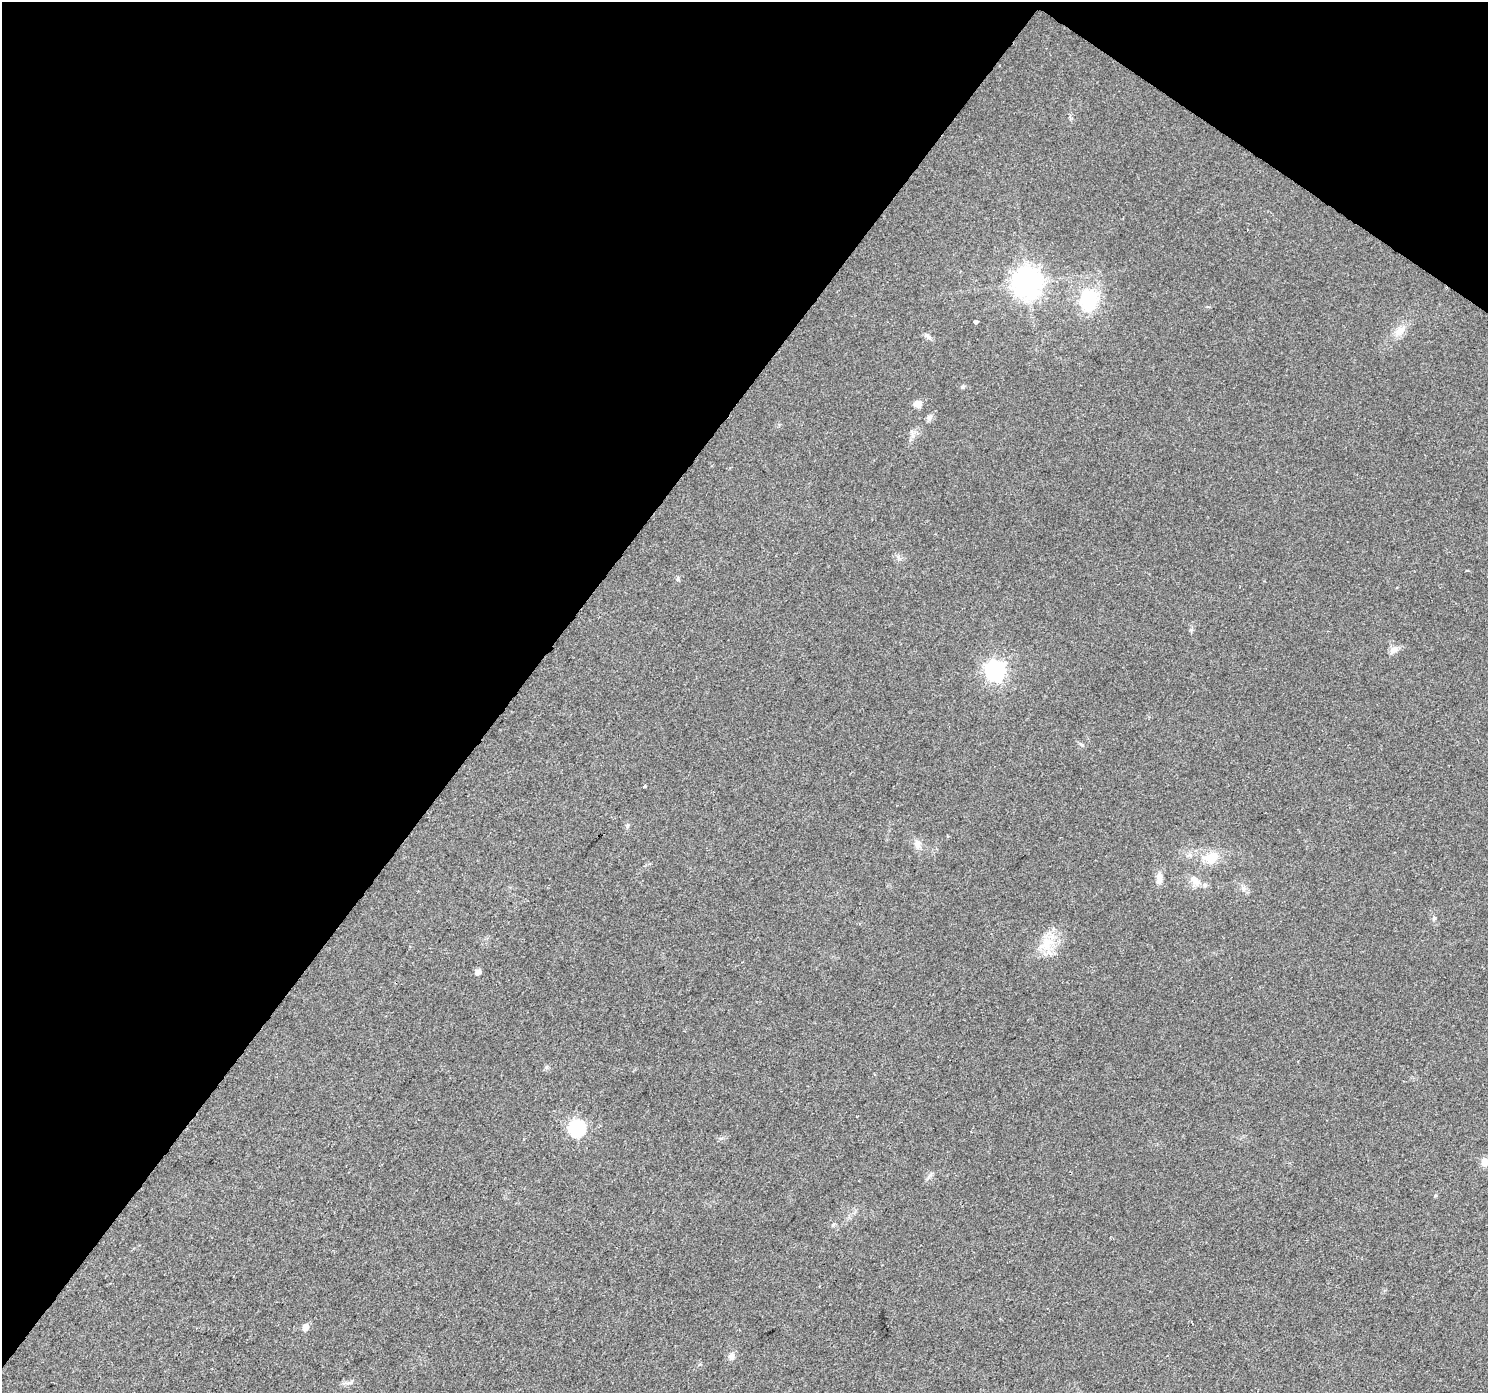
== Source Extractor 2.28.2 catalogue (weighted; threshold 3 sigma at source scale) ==
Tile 2 of 4 x 4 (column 2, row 1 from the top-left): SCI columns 1492-2977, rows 4424-5814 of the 5949 x 5997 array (HDU 1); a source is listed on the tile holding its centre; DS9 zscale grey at full resolution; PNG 1490 x 1395 px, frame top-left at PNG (2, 2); no overlay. Shown black and unused: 38% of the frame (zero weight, under 2 of 3 exposures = <1% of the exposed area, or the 3 px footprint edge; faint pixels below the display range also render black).
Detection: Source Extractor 2.28.2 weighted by HDU 2 'WHT'; one run over the whole footprint, this tile lists its part. Background 0.0542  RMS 0.006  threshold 0.027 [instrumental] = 3 sigma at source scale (4.5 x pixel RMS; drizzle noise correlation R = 1.50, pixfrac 1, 0.0396/0.0396 arcsec/px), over >= 5 px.
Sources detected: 24; all 24 listed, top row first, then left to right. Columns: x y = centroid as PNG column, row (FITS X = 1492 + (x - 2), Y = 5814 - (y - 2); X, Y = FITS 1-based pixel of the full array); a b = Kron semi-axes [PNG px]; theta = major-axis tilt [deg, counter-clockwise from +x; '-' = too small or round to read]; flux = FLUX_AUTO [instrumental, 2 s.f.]
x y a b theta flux
1027 283 9 9 - 810
1089 300 21 17 82 35
976 322 4 4 - 6.9
1399 331 17 10 49 6.5
927 336 14 4 -32 1.8
918 404 9 8 - 4
929 418 7 7 - 1.7
678 579 8 4 81 0.9
1393 650 12 9 23 3.3
995 670 8 7 - 270
1082 744 7 3 -19 0.96
644 786 3 3 - 3.7
917 844 11 9 84 3.9
1211 857 20 14 19 12
1159 879 15 7 90 4.5
1196 882 14 10 -35 5.5
1434 918 6 5 - 0.97
1046 944 29 14 36 15
478 972 5 5 - 3.1
577 1128 7 7 - 130
1485 1162 9 9 - 4.6
1435 1196 5 3 - 0.59
305 1327 6 5 - 5.4
731 1356 10 8 72 2.7
Isophote crosses this tile's border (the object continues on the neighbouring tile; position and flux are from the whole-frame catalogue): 1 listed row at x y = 1485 1162
Unlisted compact peaks at least as high as the median listed source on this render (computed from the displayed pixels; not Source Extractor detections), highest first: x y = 833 1225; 962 387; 898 557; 546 1067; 913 436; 1191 630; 929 1177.